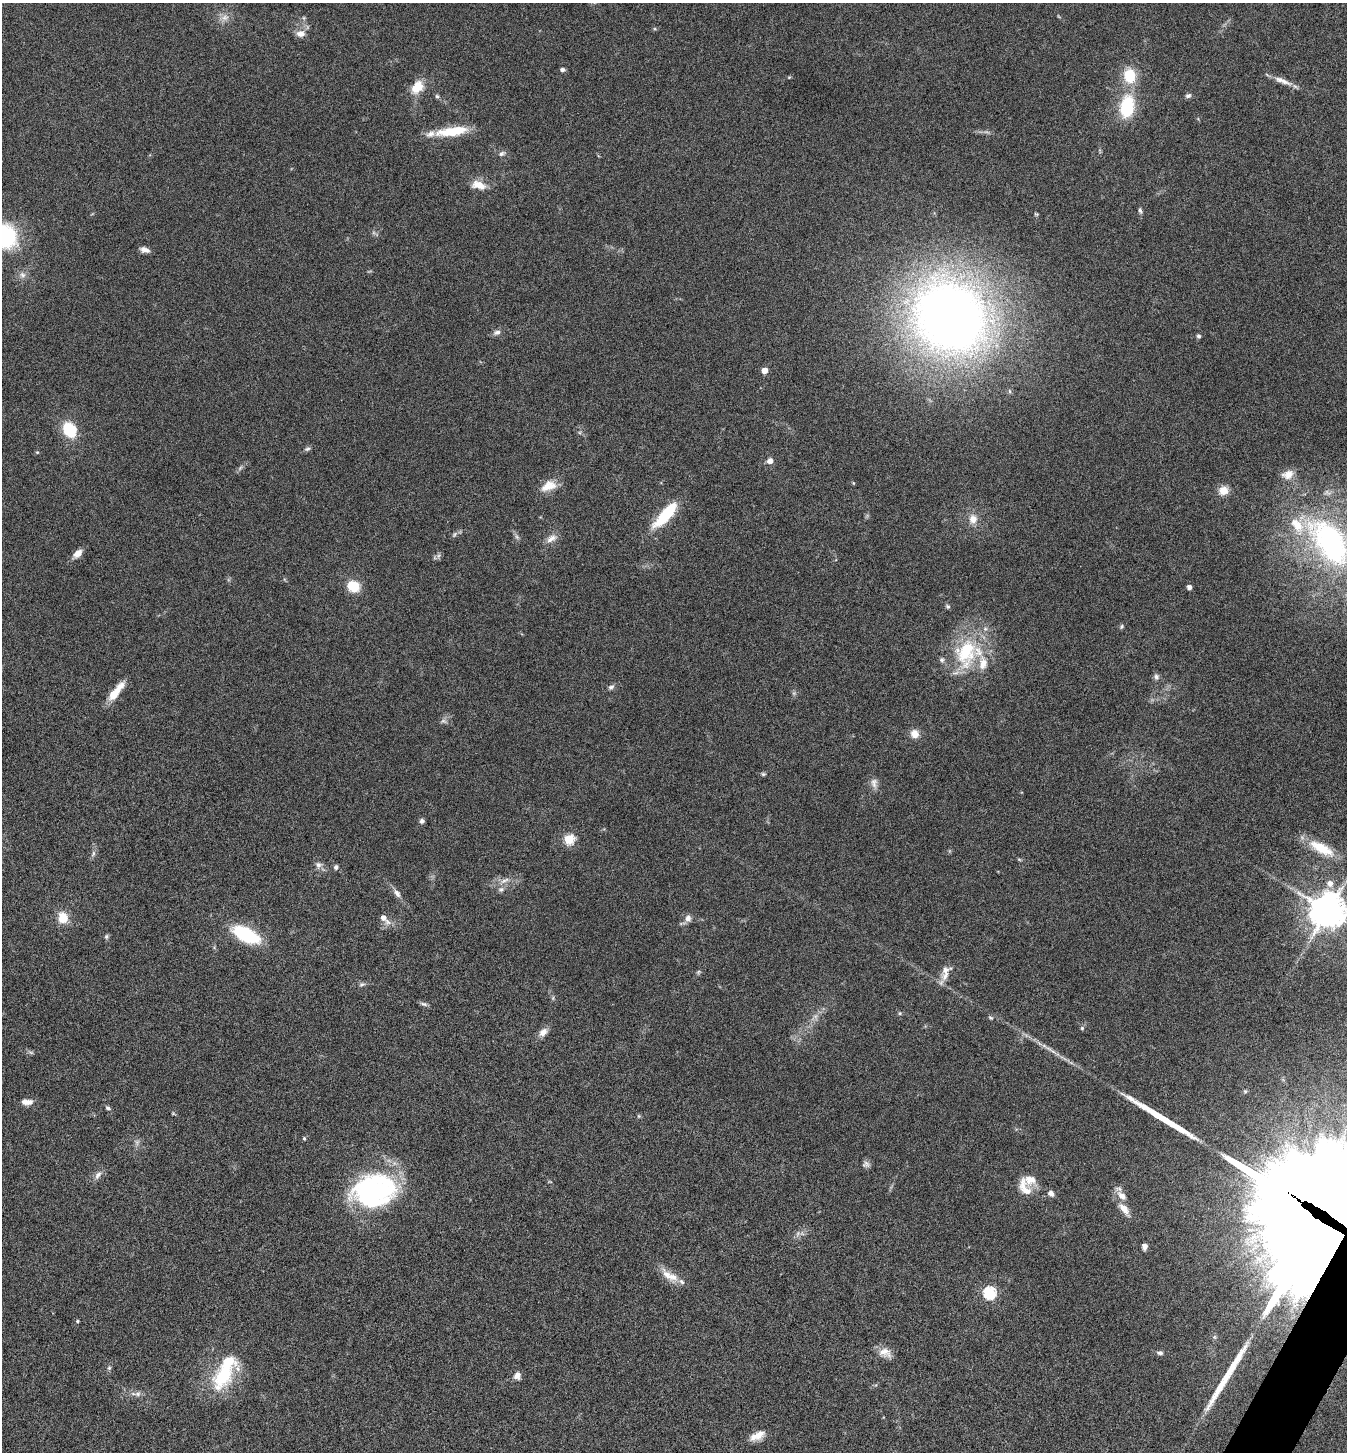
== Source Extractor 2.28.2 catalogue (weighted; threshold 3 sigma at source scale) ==
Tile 6 of 4 x 4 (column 2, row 2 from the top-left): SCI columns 1635-2979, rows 2906-4355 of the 5822 x 5813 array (HDU 1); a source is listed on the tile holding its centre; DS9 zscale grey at full resolution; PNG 1349 x 1454 px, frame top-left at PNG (2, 3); no overlay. Shown black and unused: <1% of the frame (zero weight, under 5 of 9 exposures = <1% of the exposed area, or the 3 px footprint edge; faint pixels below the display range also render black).
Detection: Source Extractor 2.28.2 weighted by HDU 2 'WHT'; one run over the whole footprint, this tile lists its part. Background 0.0706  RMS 0.0042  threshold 0.0172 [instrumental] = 3 sigma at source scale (4.09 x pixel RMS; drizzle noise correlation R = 1.36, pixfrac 0.8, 0.05/0.05 arcsec/px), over >= 5 px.
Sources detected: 120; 7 too faint to see at this stretch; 3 inside a brighter object's white glare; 2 long thin detections or spike segments (spike, bleed or trail) — not listed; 9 inside a brighter listed object's ellipse — not listed separately; the other 99 listed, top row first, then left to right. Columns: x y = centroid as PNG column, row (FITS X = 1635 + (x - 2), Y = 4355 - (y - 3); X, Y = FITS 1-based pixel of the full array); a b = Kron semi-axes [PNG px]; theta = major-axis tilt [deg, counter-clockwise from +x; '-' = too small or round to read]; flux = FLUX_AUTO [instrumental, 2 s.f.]
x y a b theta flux
225 17 10 9 - 2.5
304 18 6 4 -71 0.53
301 34 11 8 -2 2.8
562 70 5 4 - 1.1
1129 76 16 13 -85 11
789 77 5 4 - 0.37
1285 82 21 7 -21 3.5
417 87 17 12 50 7.2
437 96 6 5 - 0.67
1188 96 7 5 22 1.1
1127 106 27 16 80 20
452 131 42 11 7 12
502 153 10 6 27 1.2
479 185 18 10 -15 5.2
1140 211 7 5 -69 0.85
6 236 22 18 -87 35
144 250 10 6 -15 2.1
22 275 9 8 - 1.8
950 317 61 52 -52 450
497 332 10 6 20 1.5
1198 336 6 5 - 0.77
764 370 4 4 - 4.6
69 430 11 9 -61 20
307 449 8 5 20 0.89
37 452 5 4 - 0.41
770 461 7 6 - 2
1288 474 15 11 19 4
853 483 5 3 - 0.34
549 486 21 12 22 5.5
1223 490 12 11 - 4
665 515 34 11 48 19
973 519 13 11 -88 3.8
454 534 9 5 57 0.86
517 537 9 4 -55 1
551 538 17 8 31 2.8
1330 542 77 40 -52 94
77 554 12 7 38 2.8
354 586 10 9 - 11
1189 587 4 4 - 2
947 606 6 5 - 0.73
1122 626 6 5 - 0.69
966 652 39 26 78 29
1156 677 8 7 - 1.2
611 687 9 6 42 1.1
116 691 28 8 52 6.8
444 721 10 5 -26 1
914 734 11 10 - 3.3
763 774 6 5 - 0.62
874 783 15 9 -88 2.4
422 821 7 6 - 1
569 839 5 5 - 25
1321 848 36 12 -28 11
93 854 10 5 64 1.1
1019 859 6 4 -19 0.46
318 865 10 8 -10 1.7
336 867 6 5 - 1
504 881 15 5 26 2.2
1330 883 7 6 - 2.7
501 889 8 7 - 1.3
397 893 12 7 -53 2
1328 911 11 11 - 760
63 917 15 12 -79 5.9
384 918 15 7 -47 3.1
688 918 9 8 - 1.9
245 934 26 12 -27 29
106 936 7 5 89 0.74
698 972 6 4 46 0.62
945 976 13 10 51 3.4
362 984 9 5 21 0.98
424 1004 11 5 -16 1
900 1013 5 5 - 0.53
990 1018 7 5 -19 0.67
1082 1028 5 5 - 0.63
543 1032 12 8 46 2.8
31 1052 7 4 -2 0.7
1245 1091 6 5 - 0.61
27 1102 14 7 0 2.8
108 1108 7 5 -38 0.86
173 1113 5 4 - 0.41
639 1116 6 4 -90 0.47
304 1138 5 4 - 0.56
866 1164 10 8 9 1.4
98 1175 13 7 54 2
1024 1187 27 13 -66 6
374 1191 49 35 12 67
1051 1193 7 6 - 1.9
1331 1206 66 49 80 5400
1124 1209 21 8 -51 4.2
1145 1247 6 5 - 1.6
672 1277 19 12 -13 4.9
989 1293 6 6 - 53
77 1321 4 4 - 0.61
885 1353 18 11 -23 3.9
1160 1353 7 5 -6 1
109 1368 7 5 88 0.8
223 1375 38 21 55 26
517 1375 9 8 - 2.3
138 1394 9 8 - 1.5
759 1434 17 10 37 4.4
Overlapping masked pixels (flux is a lower limit): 1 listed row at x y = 1331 1206
Isophote crosses this tile's border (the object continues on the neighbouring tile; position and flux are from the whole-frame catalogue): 4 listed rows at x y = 6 236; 1330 542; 1328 911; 1331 1206